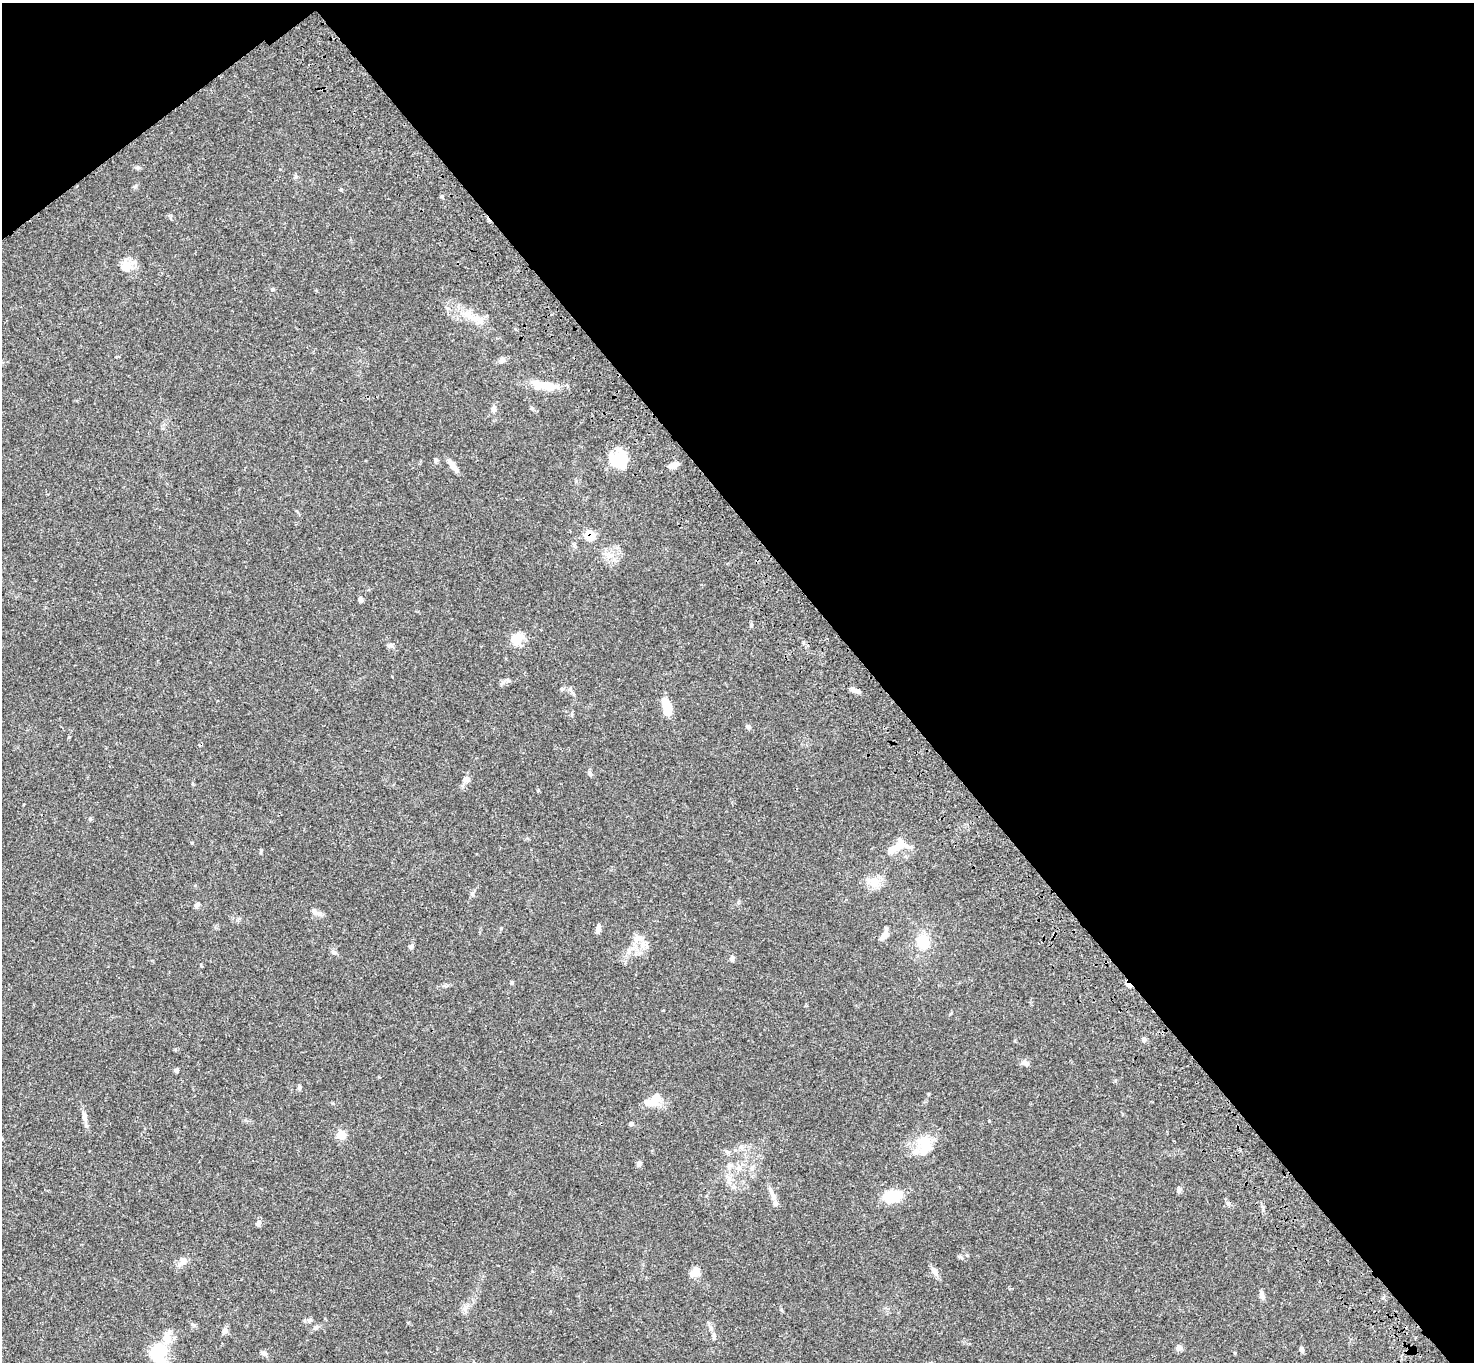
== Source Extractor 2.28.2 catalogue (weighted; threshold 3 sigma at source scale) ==
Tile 3 of 4 x 4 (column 3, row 1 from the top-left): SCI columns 3048-4519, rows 4462-5821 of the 6094 x 6064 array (HDU 1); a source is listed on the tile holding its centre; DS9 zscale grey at full resolution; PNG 1476 x 1364 px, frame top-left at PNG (2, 3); no overlay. Shown black and unused: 42% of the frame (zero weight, under 3 of 4 exposures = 6% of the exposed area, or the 3 px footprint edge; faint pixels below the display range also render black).
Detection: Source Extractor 2.28.2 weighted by HDU 2 'WHT'; one run over the whole footprint, this tile lists its part. Background 0.0621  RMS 0.0055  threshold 0.0245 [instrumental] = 3 sigma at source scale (4.5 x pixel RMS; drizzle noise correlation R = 1.50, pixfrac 1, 0.05/0.05 arcsec/px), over >= 5 px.
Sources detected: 71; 1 inside a brighter object's white glare — not listed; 4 inside a brighter listed object's ellipse — not listed separately; the other 66 listed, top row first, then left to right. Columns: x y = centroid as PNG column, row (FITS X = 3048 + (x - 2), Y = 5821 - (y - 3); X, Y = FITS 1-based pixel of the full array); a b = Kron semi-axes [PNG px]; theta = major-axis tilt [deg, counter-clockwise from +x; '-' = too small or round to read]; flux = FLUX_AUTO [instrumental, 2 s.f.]
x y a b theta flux
442 196 5 3 - 0.65
126 266 17 13 74 6.2
273 289 5 3 - 0.56
469 316 27 7 -37 7.5
502 359 8 6 59 1.4
543 385 34 10 -7 11
493 408 8 6 -90 1.5
619 459 22 18 25 15
673 465 11 7 20 3
452 466 15 7 -48 3.6
590 535 12 9 4 7
360 600 7 5 -66 1.1
751 625 6 4 47 0.7
517 639 16 12 39 8
391 645 8 5 -26 1.2
856 690 12 5 -15 2.3
667 707 17 8 -78 13
748 727 6 5 - 0.87
590 773 7 5 -46 0.98
467 779 9 8 - 2.4
538 790 5 3 - 0.49
90 819 6 3 19 0.6
899 844 21 11 41 6.1
875 882 16 13 -56 6.5
197 905 7 5 50 1.4
313 911 6 5 - 1
598 929 9 5 82 2.3
884 935 13 7 49 3.3
639 938 13 10 -45 4.5
922 941 18 15 -54 11
411 946 6 5 - 0.99
333 952 7 5 -19 1.1
732 959 7 6 - 1.3
512 983 6 3 -72 0.6
1128 985 8 4 -22 2.2
1144 1039 7 4 84 1.1
1026 1063 11 6 -32 1.8
176 1070 7 4 -50 0.93
299 1088 7 5 76 0.98
657 1098 17 13 49 6.6
84 1116 14 6 -79 2.4
631 1124 5 5 - 1
342 1134 10 9 - 4.5
925 1142 21 19 -28 12
741 1147 7 6 - 1.5
639 1164 8 5 76 1.3
729 1166 7 4 19 1.2
739 1167 9 4 -82 1.4
1179 1190 8 6 28 1.2
772 1194 19 6 -66 3.8
892 1196 20 12 9 15
1228 1203 7 4 -44 1
258 1223 8 6 69 1.7
959 1256 6 4 -19 0.77
182 1262 14 9 49 3.2
934 1271 14 7 -55 2.7
695 1273 13 9 42 5
1262 1295 12 5 -69 1.7
309 1320 8 6 20 1.2
711 1327 8 6 -68 1.5
224 1331 8 6 63 1.8
714 1336 10 5 86 1.3
1179 1348 7 5 11 2.8
1301 1349 6 5 - 1.5
158 1353 26 21 67 18
265 1353 8 5 -28 1.3
Overlapping masked pixels (flux is a lower limit): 2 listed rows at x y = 590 535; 1128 985
Unlisted compact peaks at least as high as the median listed source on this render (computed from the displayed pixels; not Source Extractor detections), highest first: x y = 192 843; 1235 1353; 261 851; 989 1121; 69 737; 472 894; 341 190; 135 187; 296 177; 501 928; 192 1324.